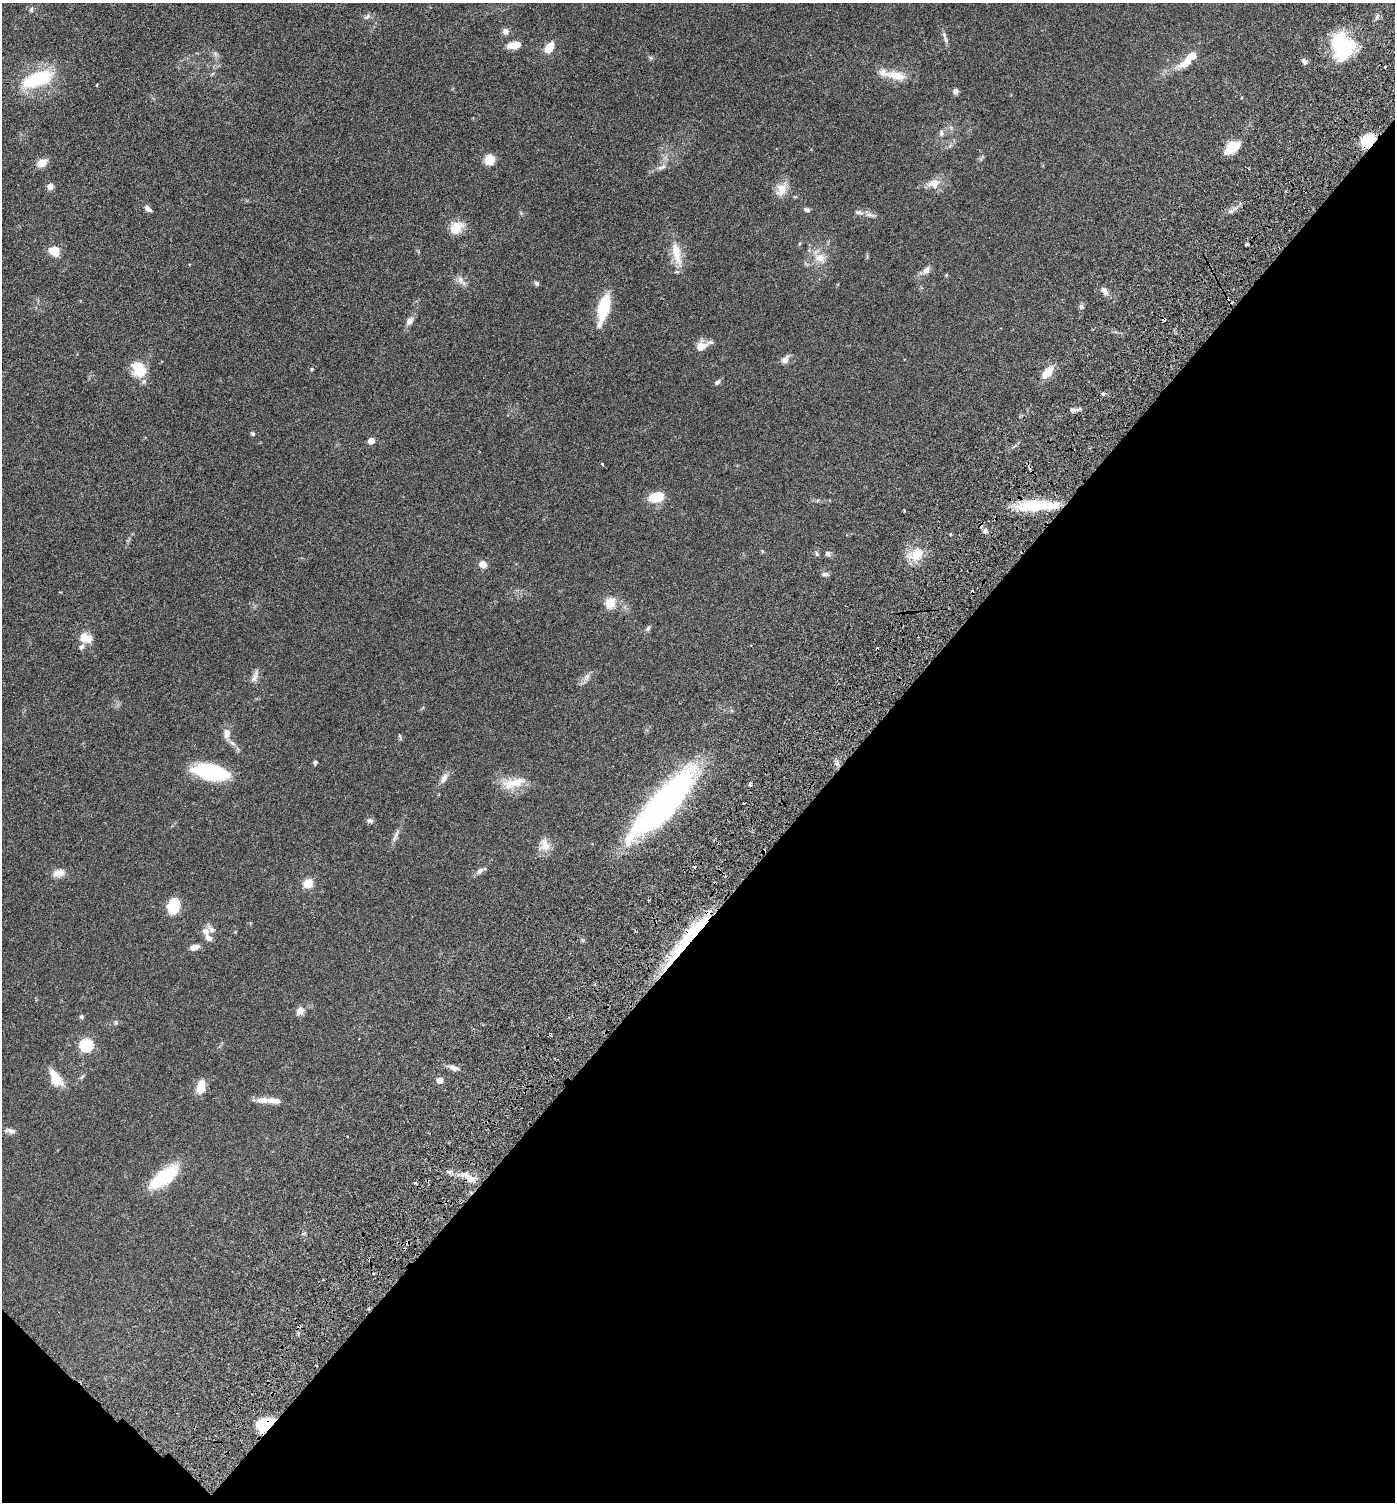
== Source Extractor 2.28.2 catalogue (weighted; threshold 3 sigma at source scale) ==
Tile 15 of 4 x 4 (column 3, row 4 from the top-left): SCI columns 3040-4432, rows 97-1596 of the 6205 x 6192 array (HDU 1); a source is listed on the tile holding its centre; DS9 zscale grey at full resolution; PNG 1397 x 1504 px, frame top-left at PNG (2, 3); no overlay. Shown black and unused: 40% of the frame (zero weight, under 3 of 6 exposures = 6% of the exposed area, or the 3 px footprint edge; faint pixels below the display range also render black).
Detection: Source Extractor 2.28.2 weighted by HDU 2 'WHT'; one run over the whole footprint, this tile lists its part. Background 0.0912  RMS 0.0046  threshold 0.0187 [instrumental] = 3 sigma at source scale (4.09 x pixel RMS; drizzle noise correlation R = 1.36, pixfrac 0.8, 0.05/0.05 arcsec/px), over >= 5 px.
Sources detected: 109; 2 inside a brighter object's white glare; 6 cosmic-ray / hot-pixel residue — not listed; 12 inside a brighter listed object's ellipse — not listed separately; the other 89 listed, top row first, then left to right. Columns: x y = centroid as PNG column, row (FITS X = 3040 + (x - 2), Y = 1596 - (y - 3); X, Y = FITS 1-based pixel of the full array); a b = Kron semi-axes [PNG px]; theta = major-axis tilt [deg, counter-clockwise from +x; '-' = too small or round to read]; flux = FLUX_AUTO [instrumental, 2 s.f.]
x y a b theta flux
31 9 7 5 70 0.76
367 17 12 4 31 1.1
505 31 8 8 - 1.5
945 38 18 4 -70 1.5
514 45 12 6 7 6
1342 46 30 23 -78 25
549 48 11 7 51 5.3
1304 61 9 5 -47 1.2
1185 63 22 9 34 5.8
896 76 29 11 -13 7.2
32 80 34 20 29 19
956 91 6 6 - 1.4
941 133 9 6 -85 1.4
1368 141 12 9 51 17
1236 146 16 11 -6 5.8
489 160 11 10 - 5.4
42 163 10 7 25 4.7
662 167 13 6 27 2
933 183 16 11 13 4.4
50 186 7 6 - 2.1
782 189 21 12 62 4.6
148 209 9 5 -42 1.7
807 210 8 6 -19 0.86
869 214 14 5 -10 1.8
456 228 19 14 45 5.6
1247 244 3 3 - 1.3
54 250 12 11 - 5.2
676 253 34 11 -77 7.9
820 258 15 12 -3 4.6
926 270 11 6 54 2.1
946 275 4 4 - 0.39
460 280 11 7 -55 2.1
536 283 6 6 - 0.8
1104 291 11 7 -53 1.8
1081 306 6 6 - 0.86
603 308 28 10 76 18
1164 319 4 3 - 1.1
410 321 12 8 49 2
701 346 13 9 16 4
785 360 11 8 51 1.9
139 369 21 15 -60 9.4
312 369 5 4 - 0.42
1048 372 17 8 48 5.2
717 382 7 5 43 1.1
253 433 5 5 - 0.66
371 441 5 4 - 5
602 464 4 3 - 0.36
656 497 17 10 9 8.2
1028 506 30 14 -2 14
985 531 6 6 - 0.91
828 553 7 6 - 1.2
917 554 21 14 40 7
483 564 7 6 - 3.5
825 574 9 5 -4 1
610 603 5 5 - 20
648 628 8 5 58 0.88
86 638 15 11 -13 5
255 677 17 7 70 2.2
587 677 9 6 56 1.5
227 733 14 9 88 2.8
315 762 5 4 - 0.68
211 772 34 15 -11 28
444 778 14 7 65 2.1
513 783 32 12 10 7.8
750 784 4 3 - 0.96
664 803 67 18 48 160
370 820 9 7 -14 1.1
396 834 12 5 66 1.6
545 845 18 11 -72 4.2
480 871 9 6 40 1.6
59 873 16 10 12 3.3
308 883 9 9 - 5.8
173 906 11 8 78 17
205 931 11 8 -35 2.3
682 946 67 11 52 30
194 947 8 5 18 2.9
300 1011 12 9 41 2.4
81 1017 6 5 - 0.69
116 1023 6 4 -1 0.66
86 1045 6 6 - 40
454 1068 13 6 -18 2
56 1078 24 11 -58 6.4
440 1080 5 5 - 4.3
201 1087 15 8 82 5.8
262 1100 22 8 -1 3.7
10 1131 15 6 -10 1.6
166 1175 36 16 40 17
415 1183 4 3 - 0.44
264 1425 19 13 9 10
Overlapping masked pixels (flux is a lower limit): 5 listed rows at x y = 1368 141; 1164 319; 664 803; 682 946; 264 1425